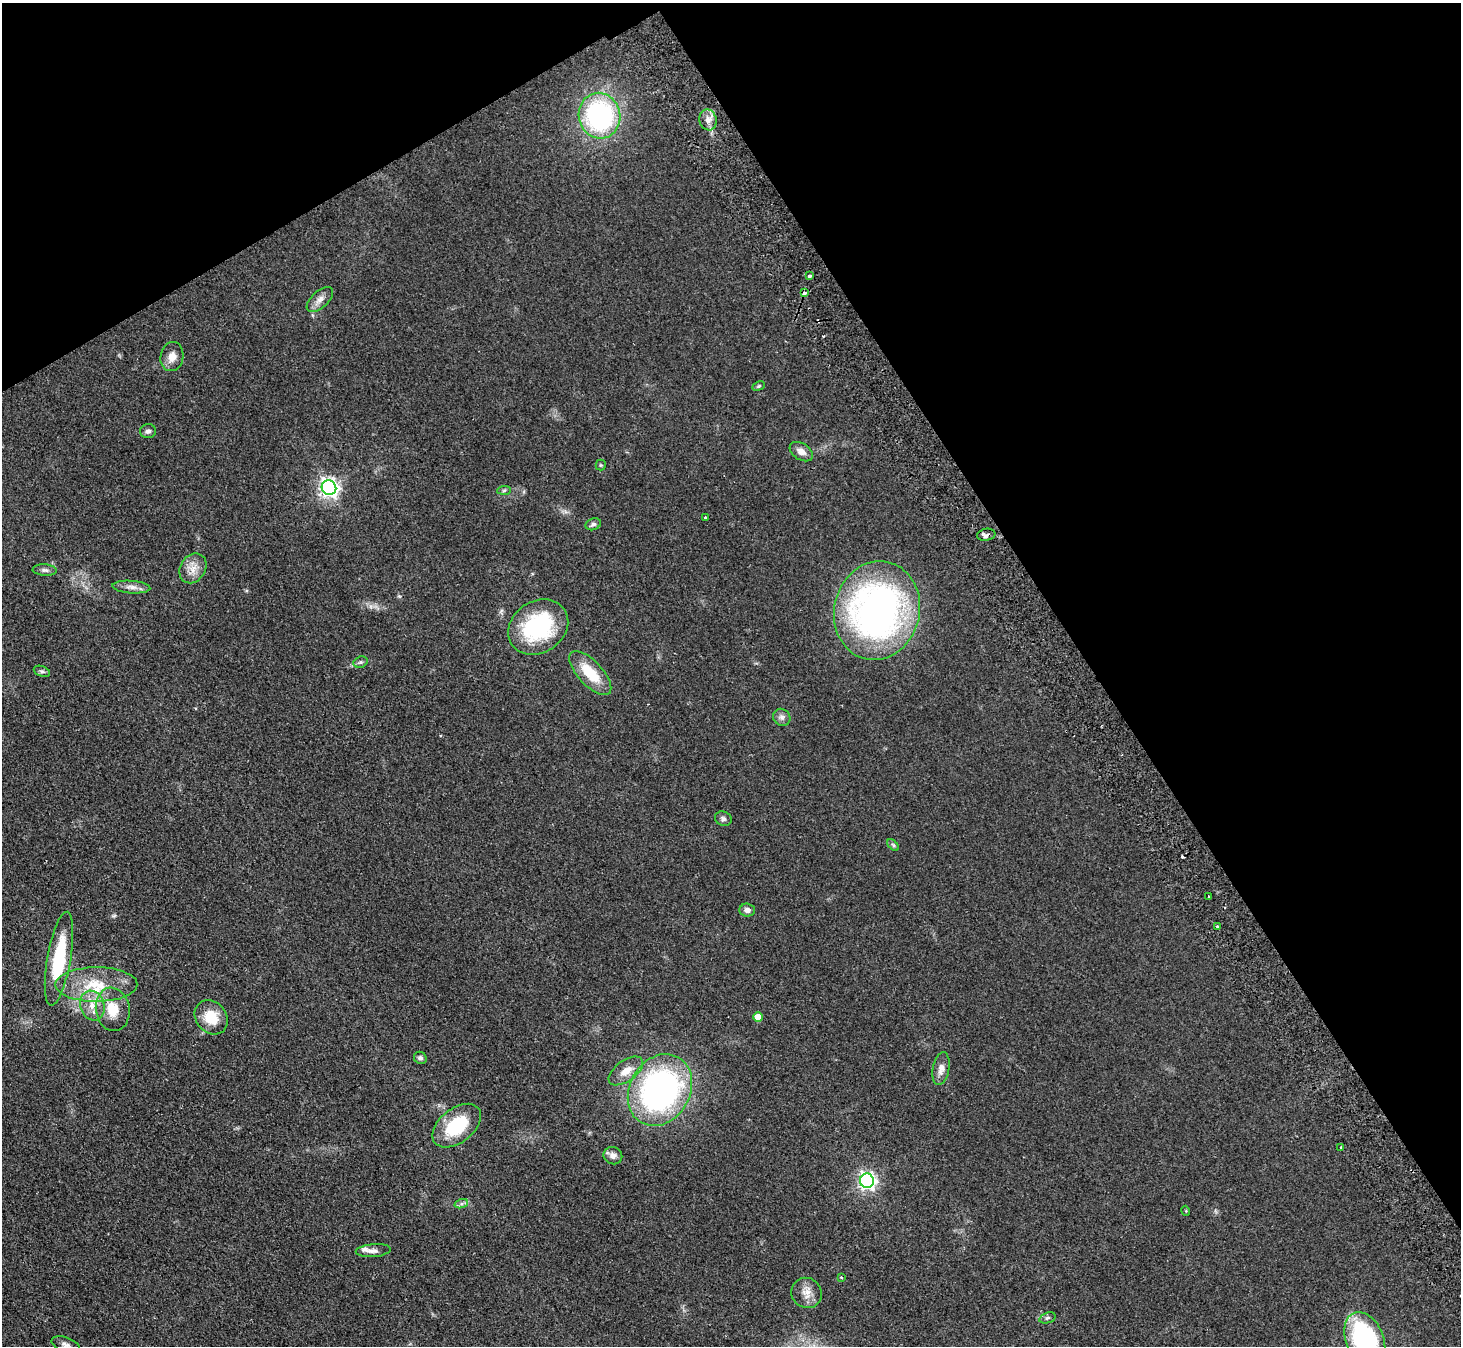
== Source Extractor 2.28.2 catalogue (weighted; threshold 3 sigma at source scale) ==
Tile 3 of 4 x 4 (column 3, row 1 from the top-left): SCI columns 2971-4429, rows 4362-5705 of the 5940 x 5898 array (HDU 1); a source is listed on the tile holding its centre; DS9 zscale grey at full resolution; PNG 1463 x 1348 px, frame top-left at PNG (2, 3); each listed source drawn as its Kron ellipse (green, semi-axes under 4 px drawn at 4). Shown black and unused: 32% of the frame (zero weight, under 2 of 3 exposures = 3% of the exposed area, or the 3 px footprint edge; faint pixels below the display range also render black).
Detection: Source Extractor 2.28.2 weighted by HDU 2 'WHT'; one run over the whole footprint, this tile lists its part. Background 0.0777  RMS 0.0086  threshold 0.0385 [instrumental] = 3 sigma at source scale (4.5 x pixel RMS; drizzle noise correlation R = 1.50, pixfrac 1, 0.05/0.05 arcsec/px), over >= 5 px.
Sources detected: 53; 1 cosmic-ray / hot-pixel residue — neither listed nor drawn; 1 inside a brighter listed object's ellipse — not listed separately; the other 51 listed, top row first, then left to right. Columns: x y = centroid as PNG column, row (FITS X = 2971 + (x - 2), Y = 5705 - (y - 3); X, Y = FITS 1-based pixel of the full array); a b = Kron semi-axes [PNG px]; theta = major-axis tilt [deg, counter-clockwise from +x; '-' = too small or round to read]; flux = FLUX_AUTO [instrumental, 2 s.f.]
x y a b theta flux
600 116 23 20 -76 130
708 120 10 8 -79 5.6
810 276 3 3 - 3.9
804 293 4 3 - 5.4
320 299 16 8 42 5.7
172 357 14 11 78 7.4
759 386 6 4 27 1.2
148 431 8 7 - 2.5
801 452 13 8 -33 5.7
601 465 5 5 - 0.98
329 488 7 7 - 370
504 490 7 4 2 1.4
705 518 3 2 - 2.1
593 524 8 6 19 2.3
986 535 9 6 10 3.7
193 568 16 12 57 9.4
45 570 12 5 -4 2.8
131 587 19 6 -3 5.1
877 611 50 43 76 350
538 627 32 25 34 77
360 662 7 5 20 1.8
42 671 8 5 -20 1.8
590 673 28 12 -47 25
782 717 9 8 - 3.3
723 819 8 7 - 2.4
893 845 7 4 -45 1.3
1209 896 4 3 - 2.2
747 910 8 6 -2 3.7
1217 926 3 2 - 0.92
59 959 47 11 80 54
96 984 41 17 0 35
92 1005 15 12 -70 11
113 1009 22 17 -81 19
211 1017 18 15 -49 20
758 1017 5 5 - 11
420 1058 7 6 - 2.3
941 1069 16 8 79 6.4
626 1071 20 10 36 10
660 1090 38 30 60 250
457 1126 28 17 38 43
1341 1147 3 2 - 0.82
613 1156 9 8 - 4.7
867 1181 7 7 - 290
461 1204 7 4 18 1.9
1186 1211 5 3 - 0.7
373 1251 17 6 4 4.2
841 1277 3 3 - 0.83
807 1293 16 14 -44 9
1047 1318 8 5 18 1.7
1365 1339 28 18 -66 130
66 1345 15 7 -21 4.3
Overlapping masked pixels (flux is a lower limit): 1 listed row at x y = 986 535
Isophote crosses this tile's border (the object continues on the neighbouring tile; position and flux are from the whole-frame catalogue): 2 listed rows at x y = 1365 1339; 66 1345